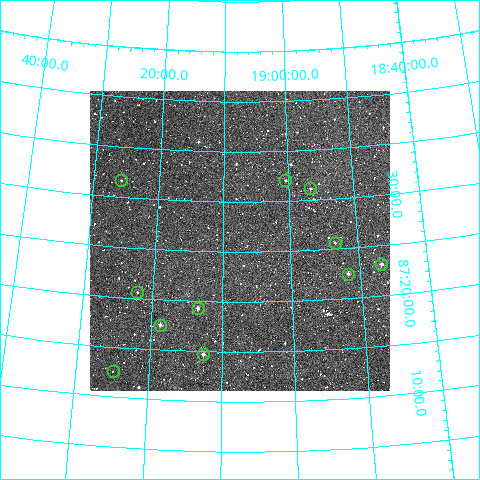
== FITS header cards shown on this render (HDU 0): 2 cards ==
NAXIS1  =                  300
NAXIS2  =                  300

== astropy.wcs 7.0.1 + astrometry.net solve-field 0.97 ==
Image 300 x 300 px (HDU 0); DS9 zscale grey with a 90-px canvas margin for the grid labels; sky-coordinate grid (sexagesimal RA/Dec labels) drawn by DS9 from the SOLVED WCS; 11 Tycho-2 reference stars matched to detected sources circled (green)
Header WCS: RA---TAN/DEC--TAN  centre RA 19:07:32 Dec +87:26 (286.88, +87.44 deg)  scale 6 arcsec/px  FOV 30.0' x 30.0'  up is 0 deg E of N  parity normal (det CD < 0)
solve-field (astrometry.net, Tycho-2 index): VERIFIED the header's WCS against the Tycho-2 star catalogue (verified at 2 index scales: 8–10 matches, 0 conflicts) and refined it, rather than solving blind
Solved WCS: RA---TAN-SIP/DEC--TAN-SIP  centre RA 19:07:32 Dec +87:26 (286.88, +87.44 deg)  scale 6 arcsec/px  FOV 30.0' x 30.0'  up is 0 deg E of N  parity normal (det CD < 0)
The solver's refit moves the header's centre by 0.48 arcsec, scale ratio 0.9994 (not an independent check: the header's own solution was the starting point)
Tycho-2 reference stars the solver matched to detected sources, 11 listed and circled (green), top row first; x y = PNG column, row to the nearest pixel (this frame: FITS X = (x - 90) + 1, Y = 300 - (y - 91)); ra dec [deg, ICRS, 3 dp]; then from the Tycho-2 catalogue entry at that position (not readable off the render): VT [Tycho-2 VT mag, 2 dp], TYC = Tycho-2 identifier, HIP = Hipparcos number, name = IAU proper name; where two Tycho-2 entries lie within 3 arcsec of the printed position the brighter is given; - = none
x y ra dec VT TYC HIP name
121 180 291.454 +87.528 12.20 4656-1013-1 - -
285 180 285.102 +87.535 12.27 4656-1026-1 - -
310 188 284.154 +87.520 12.10 4656-994-1 - -
335 243 283.332 +87.427 12.73 4656-1085-1 - -
381 264 281.691 +87.386 11.32 4656-979-1 - -
348 274 282.930 +87.374 11.66 4656-656-1 - -
137 292 290.558 +87.344 12.50 4656-788-1 - -
198 308 288.376 +87.322 11.26 4656-775-1 - -
160 325 289.699 +87.292 11.38 4656-795-1 - -
203 354 288.145 +87.246 11.38 4656-882-1 - -
113 371 291.233 +87.209 12.95 4656-824-1 - -